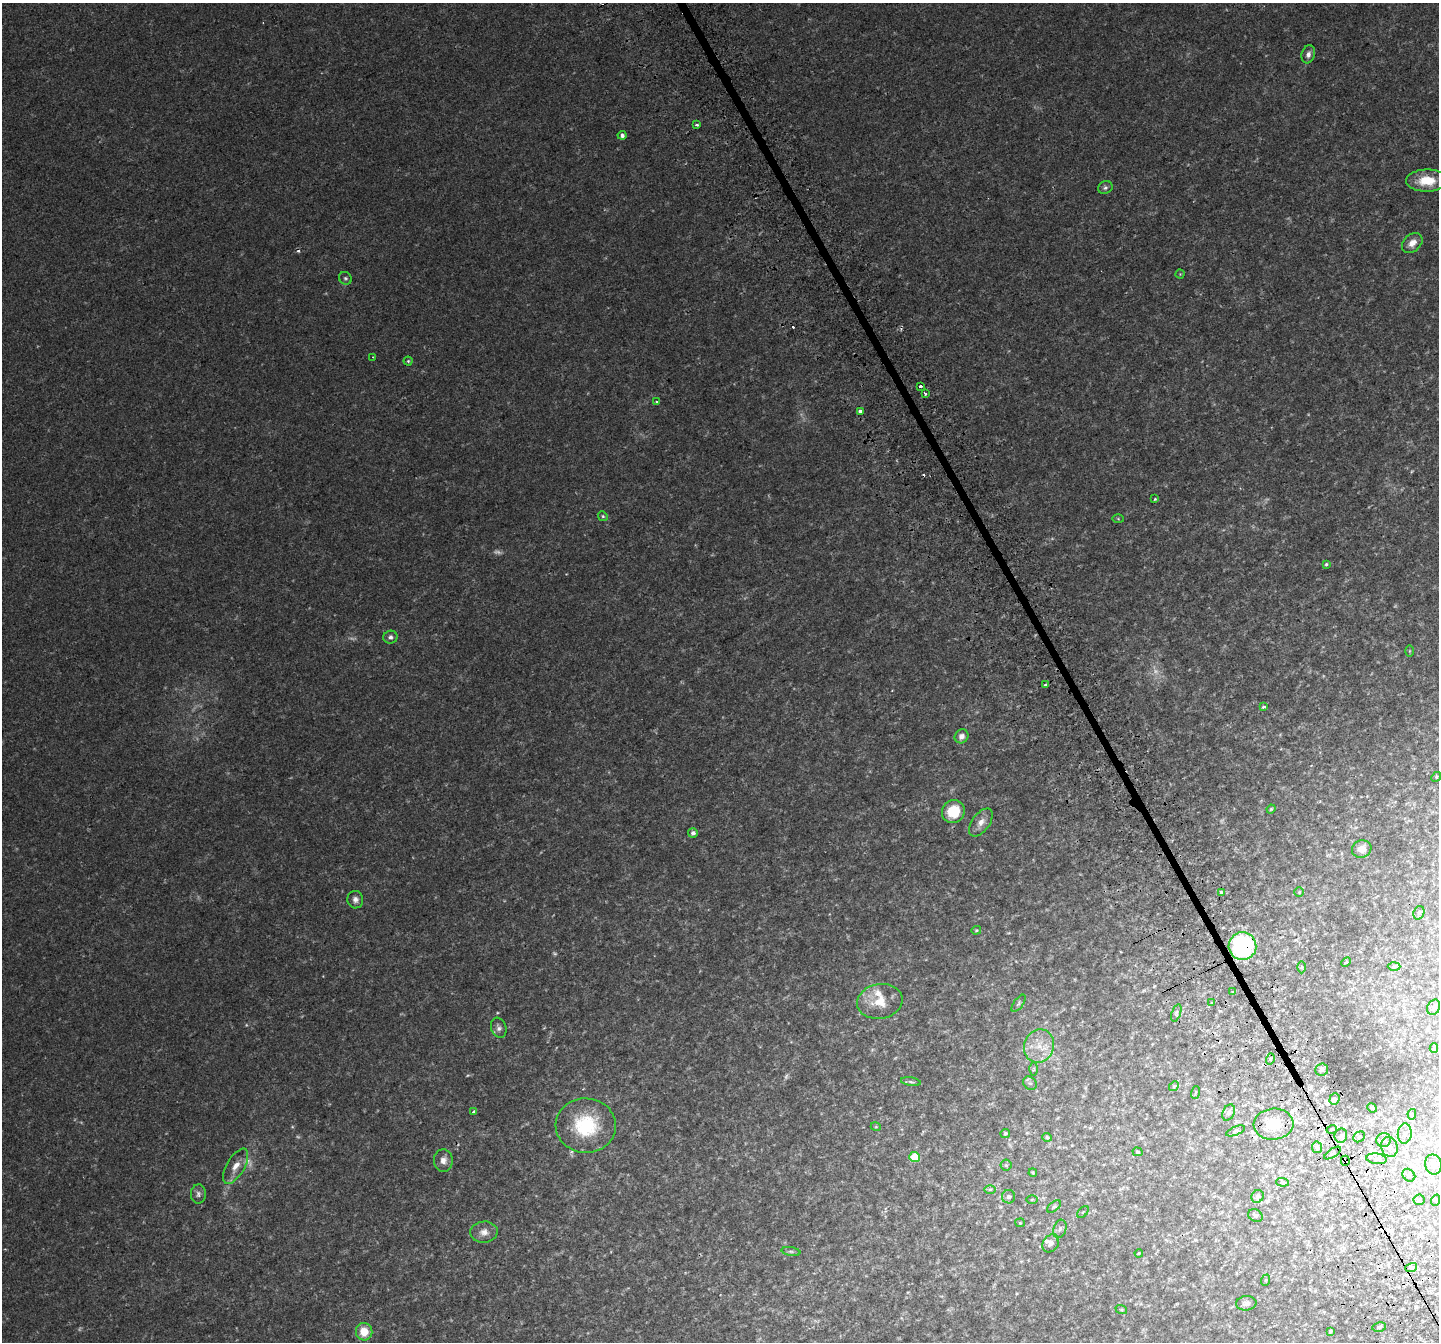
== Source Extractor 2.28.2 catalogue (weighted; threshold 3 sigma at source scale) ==
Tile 6 of 4 x 4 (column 2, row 2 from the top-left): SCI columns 1488-2924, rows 2892-4231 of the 5856 x 5728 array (HDU 1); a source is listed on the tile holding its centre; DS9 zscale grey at full resolution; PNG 1441 x 1344 px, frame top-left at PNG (2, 3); each listed source drawn as its Kron ellipse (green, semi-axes under 4 px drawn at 4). Shown black and unused: <1% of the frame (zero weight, under 2 of 3 exposures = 3% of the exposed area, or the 3 px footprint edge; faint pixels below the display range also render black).
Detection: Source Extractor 2.28.2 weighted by HDU 2 'WHT'; one run over the whole footprint, this tile lists its part. Background 0.0234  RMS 0.0058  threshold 0.0261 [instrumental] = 3 sigma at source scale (4.5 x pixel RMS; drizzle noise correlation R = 1.50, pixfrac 1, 0.0396/0.0396 arcsec/px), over >= 5 px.
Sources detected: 126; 10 too faint to see at this stretch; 6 cosmic-ray / hot-pixel residue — neither listed nor drawn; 3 inside a brighter listed object's ellipse — not listed separately; the other 107 listed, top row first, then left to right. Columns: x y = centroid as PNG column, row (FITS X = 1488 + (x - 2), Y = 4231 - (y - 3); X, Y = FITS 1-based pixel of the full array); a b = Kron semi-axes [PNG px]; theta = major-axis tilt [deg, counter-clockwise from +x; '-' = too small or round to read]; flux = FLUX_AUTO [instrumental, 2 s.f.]
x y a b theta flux
1308 54 9 6 72 2.3
696 125 3 3 - 3
622 135 4 4 - 1.7
1427 181 21 11 2 12
1105 188 7 6 - 1.3
1412 243 11 8 42 4.4
1180 274 4 4 - 0.51
345 278 7 6 - 1.1
373 357 3 3 - 0.57
408 361 4 4 - 0.65
921 386 3 3 - 5.2
925 393 4 2 - 0.93
656 402 3 3 - 1.8
860 411 3 3 - 5.2
1155 499 4 4 - 0.56
603 516 5 4 - 0.75
1118 519 5 3 - 0.51
1326 564 3 3 - 0.73
390 637 7 6 - 1.6
1409 651 6 4 90 0.53
1045 684 3 3 - 0.63
1264 707 3 3 - 4.6
961 736 7 6 - 2.7
1436 777 5 4 - 0.58
1271 809 4 3 - 0.61
953 811 12 11 - 17
981 822 16 8 54 4.5
693 833 5 5 - 1.9
1362 849 10 9 - 4.3
1221 892 3 3 - 2.7
1299 892 5 5 - 0.73
355 900 9 8 - 2.4
1419 913 7 5 70 1.2
976 930 5 4 - 0.61
1242 946 14 14 - 74
1346 962 5 3 - 0.52
1394 966 6 4 2 0.77
1302 967 6 4 90 0.7
1233 992 3 3 - 2.8
880 1001 23 17 10 13
1019 1003 10 4 54 1.1
1212 1003 4 3 - 0.65
1434 1007 8 6 64 1.8
1176 1013 9 4 72 1.2
499 1028 10 7 -71 2
1039 1046 17 15 70 11
1434 1048 5 4 - 0.78
1270 1059 5 3 - 0.69
1034 1069 6 4 89 0.85
1322 1069 6 6 - 2.2
911 1082 10 3 -9 1
1030 1083 7 6 - 1.5
1174 1086 5 4 - 0.72
1195 1092 6 3 71 0.53
1334 1099 6 5 - 1.6
1372 1108 5 4 - 0.58
474 1112 4 3 - 4.9
1229 1113 8 5 64 1.7
1412 1114 5 4 - 0.76
1273 1124 20 15 4 14
586 1126 30 27 -3 34
876 1127 5 3 - 0.45
1332 1129 5 3 - 0.54
1236 1131 10 4 23 0.97
1005 1133 5 4 - 0.85
1405 1133 10 7 85 2.2
1341 1136 7 6 - 1.7
1047 1137 4 4 - 0.89
1359 1137 6 5 - 1.1
1384 1140 7 7 - 3
1317 1147 6 5 - 1.3
1389 1147 10 8 -75 2.5
1138 1152 5 4 - 0.74
1333 1153 9 3 33 0.85
915 1157 5 5 - 19
1377 1159 10 5 -6 2.2
443 1160 11 9 -86 3.4
1345 1161 5 4 - 4.2
1006 1165 5 5 - 0.9
1433 1165 10 8 -77 2.8
236 1166 20 9 60 5.9
1033 1173 4 3 - 0.54
1409 1175 7 5 -45 1.4
1282 1182 6 4 -5 0.94
990 1189 6 4 1 0.81
198 1194 9 7 -90 1.9
1258 1196 6 6 - 1.2
1008 1197 7 6 - 1.7
1032 1199 6 4 1 0.59
1419 1200 6 5 - 0.76
1436 1200 6 3 71 0.66
1054 1206 8 4 38 0.96
1083 1212 7 4 45 0.72
1255 1216 7 6 - 1.3
1020 1223 5 4 - 0.52
1060 1229 9 6 73 2
484 1232 14 10 4 4.2
1051 1243 10 7 55 2.4
791 1251 9 4 -11 1.1
1139 1253 4 3 - 0.49
1411 1268 6 4 17 0.79
1266 1280 6 3 71 0.6
1246 1303 10 7 5 2.4
1121 1309 6 4 -19 0.67
1379 1327 7 4 11 0.98
1330 1331 3 3 - 0.8
364 1332 9 8 - 9.6
Overlapping masked pixels (flux is a lower limit): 3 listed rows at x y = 1242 946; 1273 1124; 1345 1161
Unlisted compact peaks at least as high as the median listed source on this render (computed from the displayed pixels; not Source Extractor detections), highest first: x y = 292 1127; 1154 986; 1009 933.